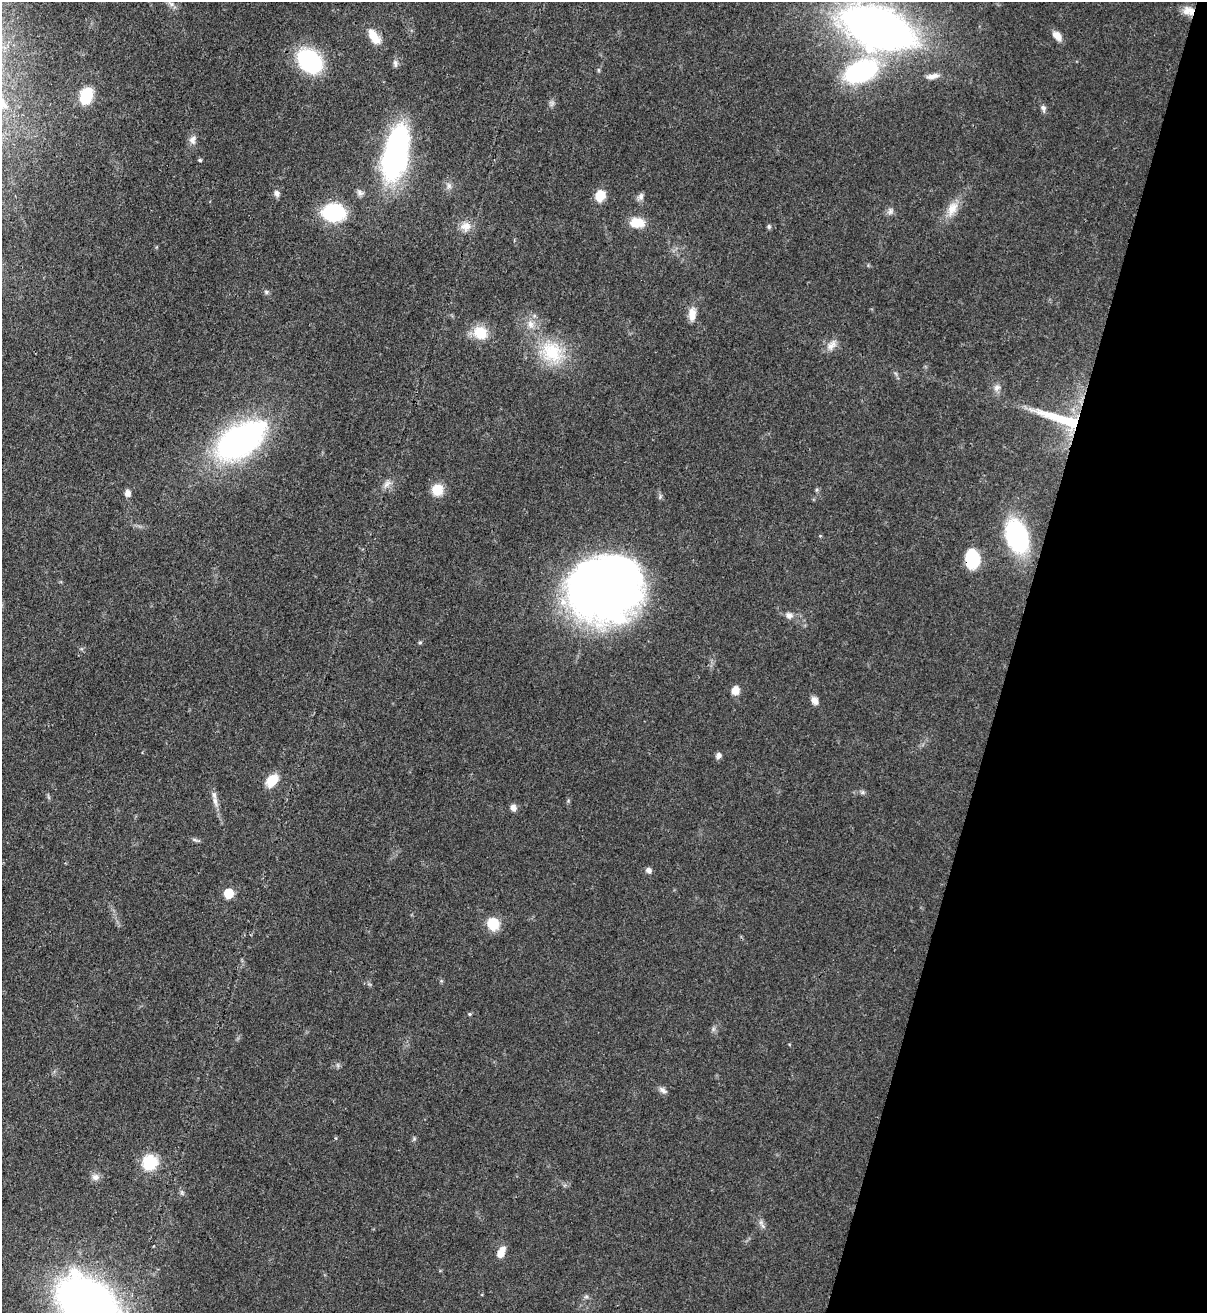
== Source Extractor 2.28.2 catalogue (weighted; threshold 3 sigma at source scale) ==
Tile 8 of 4 x 4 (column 4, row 2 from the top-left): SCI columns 3958-5162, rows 2652-3962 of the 5379 x 5303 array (HDU 1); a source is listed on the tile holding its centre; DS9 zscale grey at full resolution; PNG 1209 x 1315 px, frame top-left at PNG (2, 2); no overlay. Shown black and unused: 16% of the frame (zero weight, under 3 of 4 exposures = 7% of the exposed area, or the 3 px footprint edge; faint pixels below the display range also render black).
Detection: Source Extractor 2.28.2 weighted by HDU 2 'WHT'; one run over the whole footprint, this tile lists its part. Background 0.0831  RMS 0.0039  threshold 0.0177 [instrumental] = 3 sigma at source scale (4.5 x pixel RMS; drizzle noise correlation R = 1.50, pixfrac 1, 0.05/0.05 arcsec/px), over >= 5 px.
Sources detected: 61; all 61 listed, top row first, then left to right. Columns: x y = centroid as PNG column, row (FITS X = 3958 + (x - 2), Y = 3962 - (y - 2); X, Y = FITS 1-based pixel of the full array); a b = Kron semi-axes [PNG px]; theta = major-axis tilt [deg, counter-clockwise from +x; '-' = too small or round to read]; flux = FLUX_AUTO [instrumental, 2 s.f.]
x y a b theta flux
171 4 8 6 -22 1.4
1188 11 16 11 -8 4
877 28 58 31 -21 280
374 36 19 10 -55 7
1057 36 12 8 -50 3.2
310 61 23 17 -41 45
395 63 9 6 -79 1.3
861 71 32 19 21 59
933 76 18 7 9 2.6
86 96 14 10 74 16
1043 108 9 7 -70 1.3
192 140 12 9 79 2.2
396 152 43 18 78 120
200 160 4 4 - 0.56
449 186 9 6 -76 1.4
277 193 8 6 -68 1.5
360 193 10 7 -34 1.5
600 196 12 9 65 6.6
641 197 11 7 74 1.5
952 209 21 12 65 5.6
890 211 9 6 64 1.2
333 212 17 13 5 40
637 223 18 11 -3 6.6
466 226 15 11 24 3.7
769 227 6 5 - 0.7
266 292 6 5 - 0.77
692 314 16 9 -90 4.1
530 324 12 8 -67 2.9
480 333 18 15 -26 9
832 345 17 9 55 3
552 352 31 25 -34 20
997 388 10 8 35 1.8
1061 419 65 11 -18 23
240 440 56 30 33 110
386 484 11 6 38 1.8
437 490 12 12 - 7
128 493 8 7 - 2.1
1017 536 23 15 -73 64
972 559 15 11 -82 23
604 587 66 57 22 290
789 615 10 8 -27 1.9
420 642 5 4 - 0.56
735 690 9 8 - 3.5
815 700 10 7 -66 2.2
719 755 7 6 - 1.5
272 781 15 10 51 7.2
215 801 15 6 -74 2.4
513 808 8 6 -78 2
195 840 7 4 -18 0.78
648 870 7 6 - 1.5
229 893 6 6 - 20
493 924 12 11 - 9.5
469 1014 5 4 - 0.54
713 1029 7 4 72 0.8
663 1090 11 7 -43 1.5
150 1162 13 13 - 16
95 1177 11 9 0 1.9
763 1226 7 4 -70 0.89
501 1252 15 8 66 3.7
586 1297 7 4 1 0.77
88 1303 50 34 -36 270
Overlapping masked pixels (flux is a lower limit): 3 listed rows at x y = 1188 11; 1061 419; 972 559
Isophote crosses this tile's border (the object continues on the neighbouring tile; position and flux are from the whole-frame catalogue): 2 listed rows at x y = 877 28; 88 1303